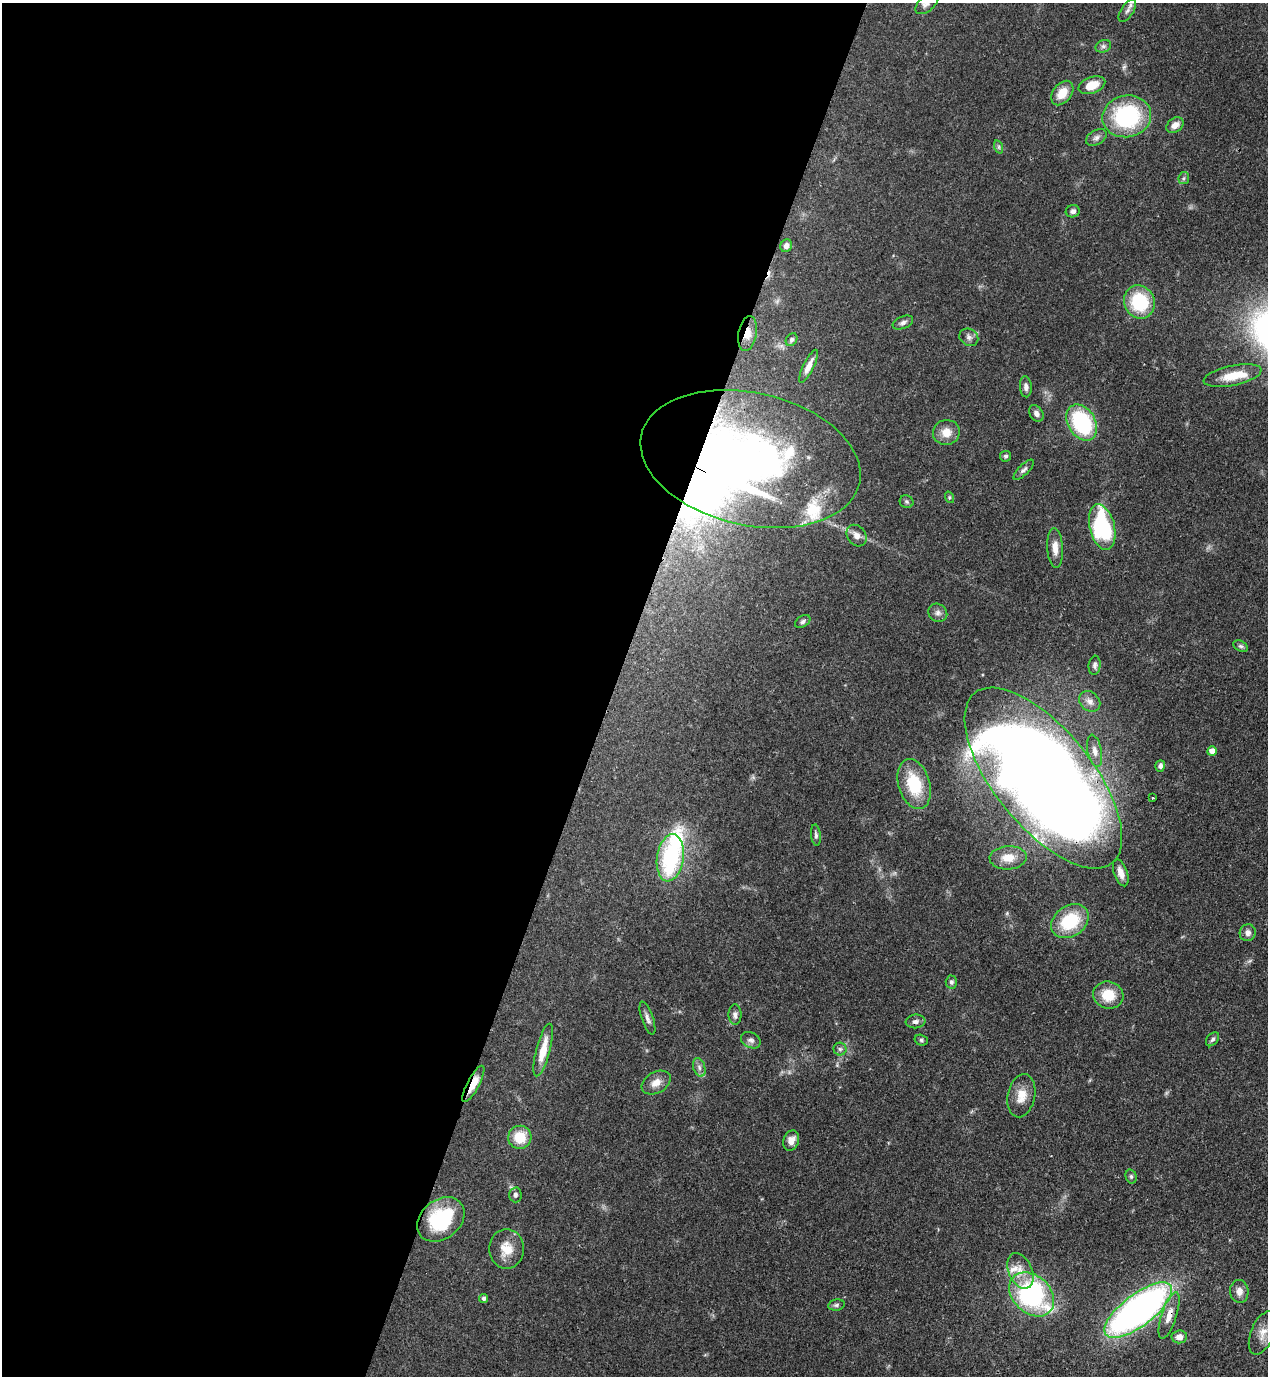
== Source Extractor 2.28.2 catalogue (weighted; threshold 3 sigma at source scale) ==
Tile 5 of 4 x 4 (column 1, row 2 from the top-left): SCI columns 354-1619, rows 2791-4164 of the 5638 x 5579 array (HDU 1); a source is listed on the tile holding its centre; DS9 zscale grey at full resolution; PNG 1270 x 1378 px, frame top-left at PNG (2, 3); each listed source drawn as its Kron ellipse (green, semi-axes under 4 px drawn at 4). Shown black and unused: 48% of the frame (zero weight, under 3 of 4 exposures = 7% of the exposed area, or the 3 px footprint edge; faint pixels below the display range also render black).
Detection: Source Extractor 2.28.2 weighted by HDU 2 'WHT'; one run over the whole footprint, this tile lists its part. Background 0.0508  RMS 0.0034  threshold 0.0152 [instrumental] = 3 sigma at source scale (4.5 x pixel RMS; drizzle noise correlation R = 1.50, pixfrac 1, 0.05/0.05 arcsec/px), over >= 5 px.
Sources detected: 86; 2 inside a brighter object's white glare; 1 cosmic-ray / hot-pixel residue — neither listed nor drawn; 6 inside a brighter listed object's ellipse — not listed separately; the other 77 listed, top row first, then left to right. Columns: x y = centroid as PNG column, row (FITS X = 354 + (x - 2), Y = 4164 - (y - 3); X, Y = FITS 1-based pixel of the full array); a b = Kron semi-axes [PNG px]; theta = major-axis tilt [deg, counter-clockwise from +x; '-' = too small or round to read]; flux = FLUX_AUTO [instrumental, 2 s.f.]
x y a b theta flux
927 3 14 7 41 1.5
1127 11 13 6 58 1.5
1103 46 8 6 21 0.99
1092 85 14 8 19 5.6
1062 93 14 9 52 5.2
1127 116 24 21 11 35
1175 125 9 7 37 2.5
1096 137 11 7 30 1.5
999 147 7 4 -72 0.6
1184 178 6 5 - 0.64
1073 211 7 6 - 1.2
786 246 6 5 - 1.5
1139 302 17 15 -67 20
903 323 11 6 23 1.1
748 333 17 9 80 3.6
969 337 10 8 -33 1.3
792 340 7 5 58 0.72
808 366 18 5 63 2.8
1232 376 29 10 12 7.3
1026 387 10 6 -86 1.3
1036 413 9 6 -60 1.4
1082 423 19 13 -59 30
946 432 13 12 - 4.1
1006 456 5 5 - 0.76
750 459 112 66 -13 170
1024 470 13 5 44 1.1
949 497 6 4 -72 0.41
906 502 7 6 - 0.66
1102 527 23 12 -77 37
856 536 11 9 -53 2.3
1055 548 20 7 -87 3.5
938 613 10 8 -35 1.5
803 621 8 5 35 0.9
1241 646 8 5 -26 0.73
1095 665 9 6 83 1.1
1090 701 11 9 -41 2.1
1095 751 16 7 -79 2.2
1212 751 5 4 - 2.7
1160 766 6 5 - 1.1
1043 778 109 49 -51 750
914 784 25 15 -73 16
1152 798 3 2 - 0.45
816 835 11 5 -84 0.85
670 858 24 13 81 34
1008 858 18 11 3 4.8
1121 873 14 6 -71 2.7
1070 921 20 15 35 18
1248 933 8 8 - 1.5
951 982 6 5 - 0.85
1108 995 15 13 -16 7.6
735 1015 10 6 -90 1.2
647 1018 17 5 -71 1.5
916 1021 10 7 7 1.3
1213 1039 8 5 50 0.8
751 1040 10 7 -28 1.3
921 1040 7 5 -16 0.65
840 1049 6 6 - 0.89
543 1050 27 7 75 6.3
699 1067 9 6 -72 1.3
656 1083 15 10 30 3.2
473 1084 20 6 62 5.4
1021 1096 22 13 78 5
520 1137 12 11 - 8.4
791 1141 10 7 70 2.7
1131 1176 7 5 -74 0.68
515 1195 7 6 - 0.96
441 1219 26 19 39 23
506 1249 20 17 90 5.9
1020 1271 19 11 -66 4.5
1239 1291 11 9 -85 2.3
1032 1294 25 19 -43 54
483 1298 4 4 - 0.92
836 1305 8 5 10 0.79
1138 1310 41 16 37 150
1169 1315 24 7 72 3.9
1263 1333 23 11 67 4
1179 1337 7 6 - 2.3
Overlapping masked pixels (flux is a lower limit): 5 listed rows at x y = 748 333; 750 459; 1043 778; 473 1084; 1169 1315
Isophote crosses this tile's border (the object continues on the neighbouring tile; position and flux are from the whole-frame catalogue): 1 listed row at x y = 927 3